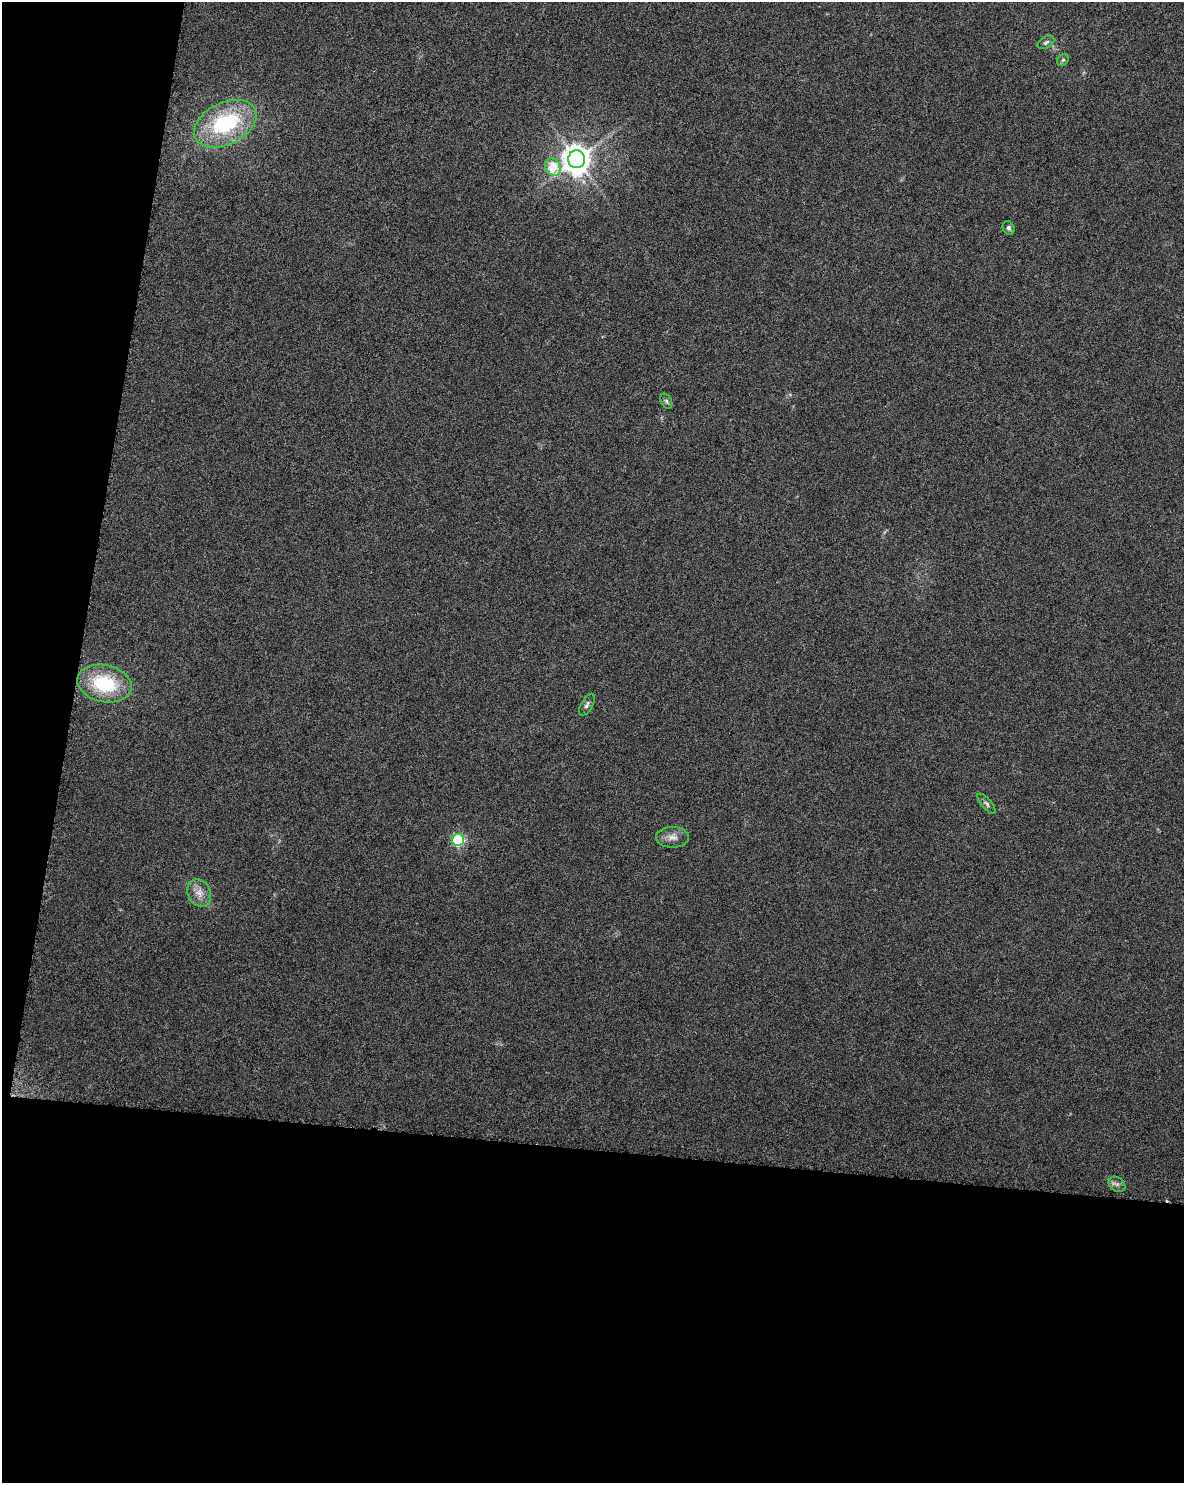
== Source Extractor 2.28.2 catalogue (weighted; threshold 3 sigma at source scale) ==
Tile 9 of 4 x 3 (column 1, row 3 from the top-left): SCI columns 2-1183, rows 231-1711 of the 4740 x 4960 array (HDU 1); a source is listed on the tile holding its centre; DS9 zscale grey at full resolution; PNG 1186 x 1485 px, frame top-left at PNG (2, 2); each listed source drawn as its Kron ellipse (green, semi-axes under 4 px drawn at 4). Shown black and unused: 28% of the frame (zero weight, under 3 of 6 exposures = <1% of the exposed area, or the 3 px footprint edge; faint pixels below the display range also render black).
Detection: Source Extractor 2.28.2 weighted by HDU 2 'WHT'; one run over the whole footprint, this tile lists its part. Background 0.0175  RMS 0.0035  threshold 0.0143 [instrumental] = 3 sigma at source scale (4.09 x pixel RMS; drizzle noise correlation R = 1.36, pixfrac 0.8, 0.0396/0.0396 arcsec/px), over >= 5 px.
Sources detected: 14; all 14 listed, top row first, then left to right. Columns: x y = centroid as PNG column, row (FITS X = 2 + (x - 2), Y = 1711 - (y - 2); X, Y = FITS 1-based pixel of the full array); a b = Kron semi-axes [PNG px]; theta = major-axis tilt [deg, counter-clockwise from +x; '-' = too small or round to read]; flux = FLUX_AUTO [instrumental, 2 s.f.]
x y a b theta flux
1046 42 9 5 30 0.72
1063 60 6 5 - 0.58
225 124 33 21 27 31
577 159 9 8 - 460
553 167 9 7 -52 11
1008 228 7 5 -68 0.85
666 401 8 5 -61 0.68
104 684 27 18 -13 21
587 705 12 5 60 1
987 804 13 5 -49 0.93
673 837 16 10 1 2.6
458 840 6 5 - 37
199 893 14 11 -64 3.2
1117 1184 9 7 -35 1